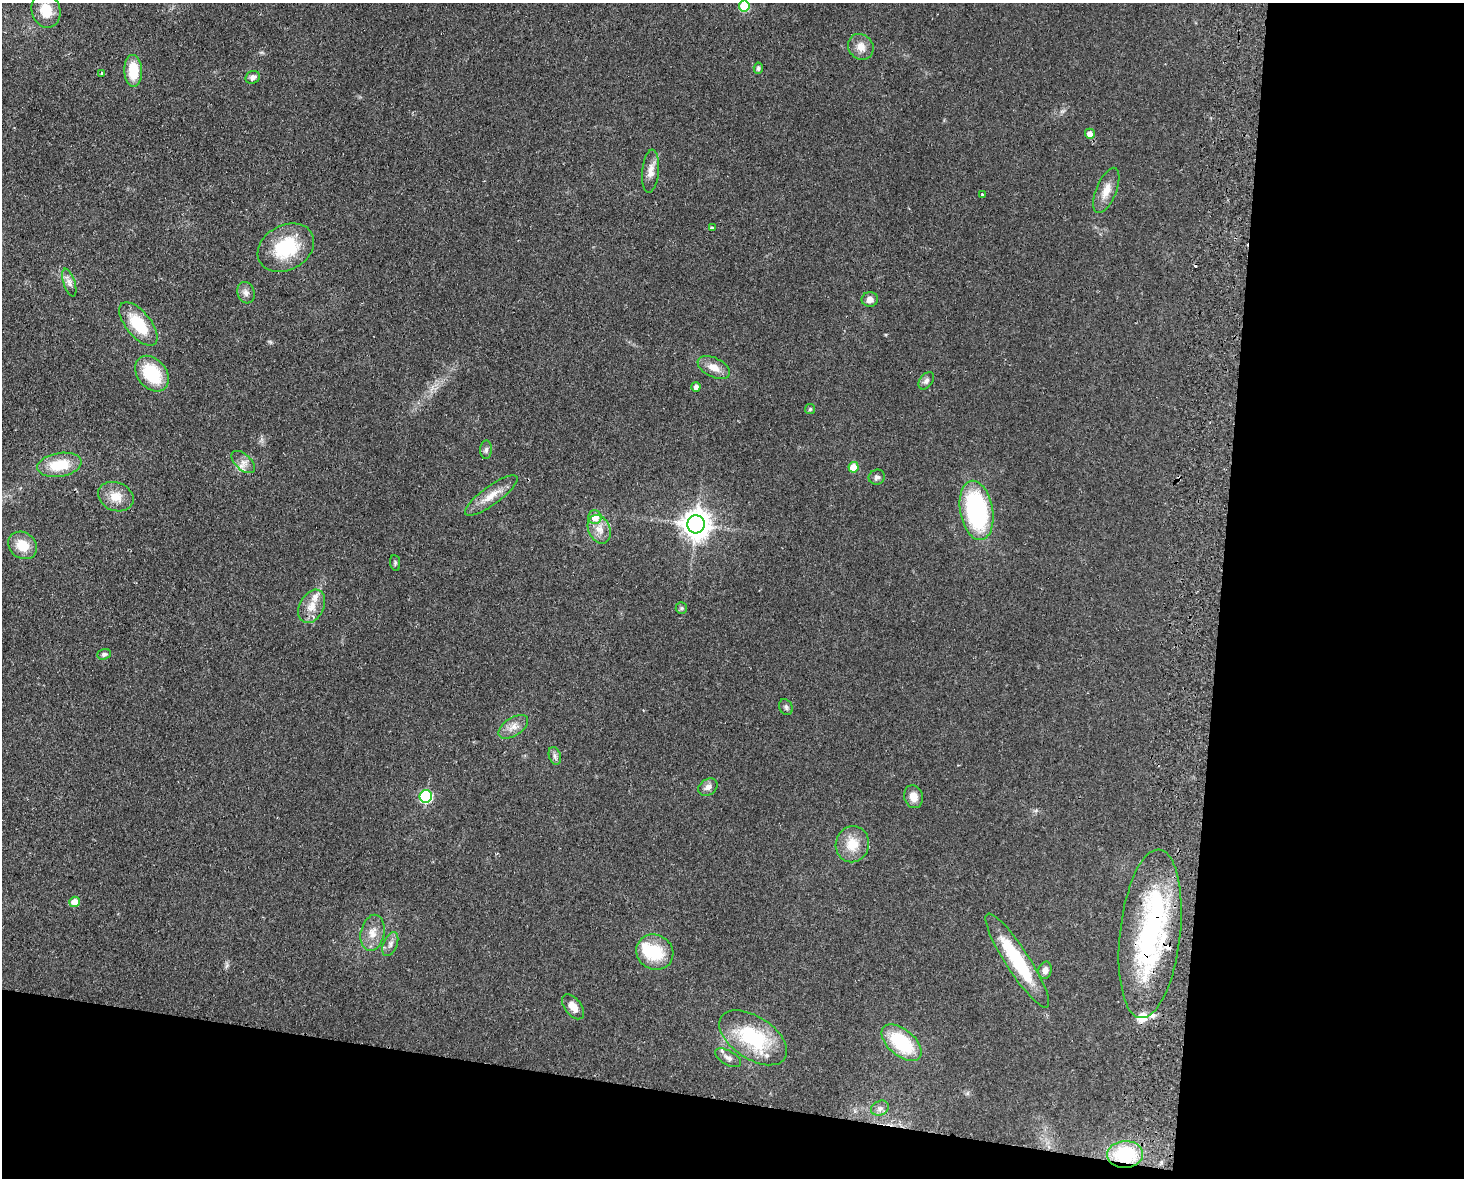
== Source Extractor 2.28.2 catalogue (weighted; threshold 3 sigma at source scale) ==
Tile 12 of 3 x 4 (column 3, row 4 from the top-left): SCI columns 3095-4556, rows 10-1185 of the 4838 x 4724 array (HDU 1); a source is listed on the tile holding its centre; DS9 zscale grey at full resolution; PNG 1466 x 1180 px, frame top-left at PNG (2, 3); each listed source drawn as its Kron ellipse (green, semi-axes under 4 px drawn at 4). Shown black and unused: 23% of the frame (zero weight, under 2 of 3 exposures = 3% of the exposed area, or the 3 px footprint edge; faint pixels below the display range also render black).
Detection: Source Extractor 2.28.2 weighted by HDU 2 'WHT'; one run over the whole footprint, this tile lists its part. Background 0.0998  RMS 0.0086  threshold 0.0385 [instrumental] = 3 sigma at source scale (4.5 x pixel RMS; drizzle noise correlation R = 1.50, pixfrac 1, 0.05/0.05 arcsec/px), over >= 5 px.
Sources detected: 67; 2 inside a brighter object's white glare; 2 cosmic-ray / hot-pixel residue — neither listed nor drawn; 5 inside a brighter listed object's ellipse — not listed separately; the other 58 listed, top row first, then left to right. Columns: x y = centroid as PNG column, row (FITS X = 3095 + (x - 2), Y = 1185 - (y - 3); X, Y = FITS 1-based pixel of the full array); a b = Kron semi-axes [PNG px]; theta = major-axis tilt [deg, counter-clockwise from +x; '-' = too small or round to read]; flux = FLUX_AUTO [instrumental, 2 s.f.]
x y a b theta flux
744 6 5 5 - 44
46 10 17 14 -73 18
861 47 13 12 - 8
758 68 5 4 - 1.8
133 71 16 9 -88 23
101 73 4 2 - 0.59
253 77 7 6 - 3.6
1090 134 5 5 - 6.6
651 171 21 8 85 7.7
1106 190 24 10 68 11
982 194 3 2 - 1
712 228 4 3 - 2.4
286 248 30 22 29 47
69 283 14 5 -72 4
246 293 11 8 -73 4.2
870 299 8 7 - 4.8
138 324 26 12 -51 34
714 367 17 9 -27 8.9
152 374 20 14 -51 40
926 381 10 6 52 2.9
696 387 5 4 - 4.9
810 409 5 5 - 1.1
486 450 9 6 88 2.5
243 462 14 7 -42 5.8
59 465 22 11 9 26
854 467 5 5 - 17
877 477 8 7 - 2.8
491 496 32 9 36 13
116 497 18 14 -22 13
976 510 30 16 -80 110
595 517 7 6 - 11
696 524 9 8 - 1100
599 529 15 10 -66 9
22 545 15 13 -37 16
395 563 8 5 -83 1.6
312 606 18 12 62 11
681 608 6 5 - 1.4
104 654 7 5 19 2.1
786 707 8 6 -61 2.2
513 727 16 9 33 7.2
555 756 9 6 -72 2.6
708 787 10 7 34 4.2
426 796 6 6 - 100
913 797 11 9 -75 7.8
852 844 18 16 76 18
75 902 5 5 - 9.1
373 933 18 12 78 11
1150 934 85 30 84 150
390 944 13 7 68 4.1
655 952 19 17 -29 34
1017 960 55 12 -57 61
1045 970 9 6 77 5.1
573 1007 14 8 -52 8.1
753 1038 38 21 -33 65
902 1043 23 13 -40 52
728 1058 14 7 -30 4.5
880 1108 9 7 27 3.5
1125 1154 18 13 3 42
Overlapping masked pixels (flux is a lower limit): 2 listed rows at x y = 1150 934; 1125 1154
Isophote crosses this tile's border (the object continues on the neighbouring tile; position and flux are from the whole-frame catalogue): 1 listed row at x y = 744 6